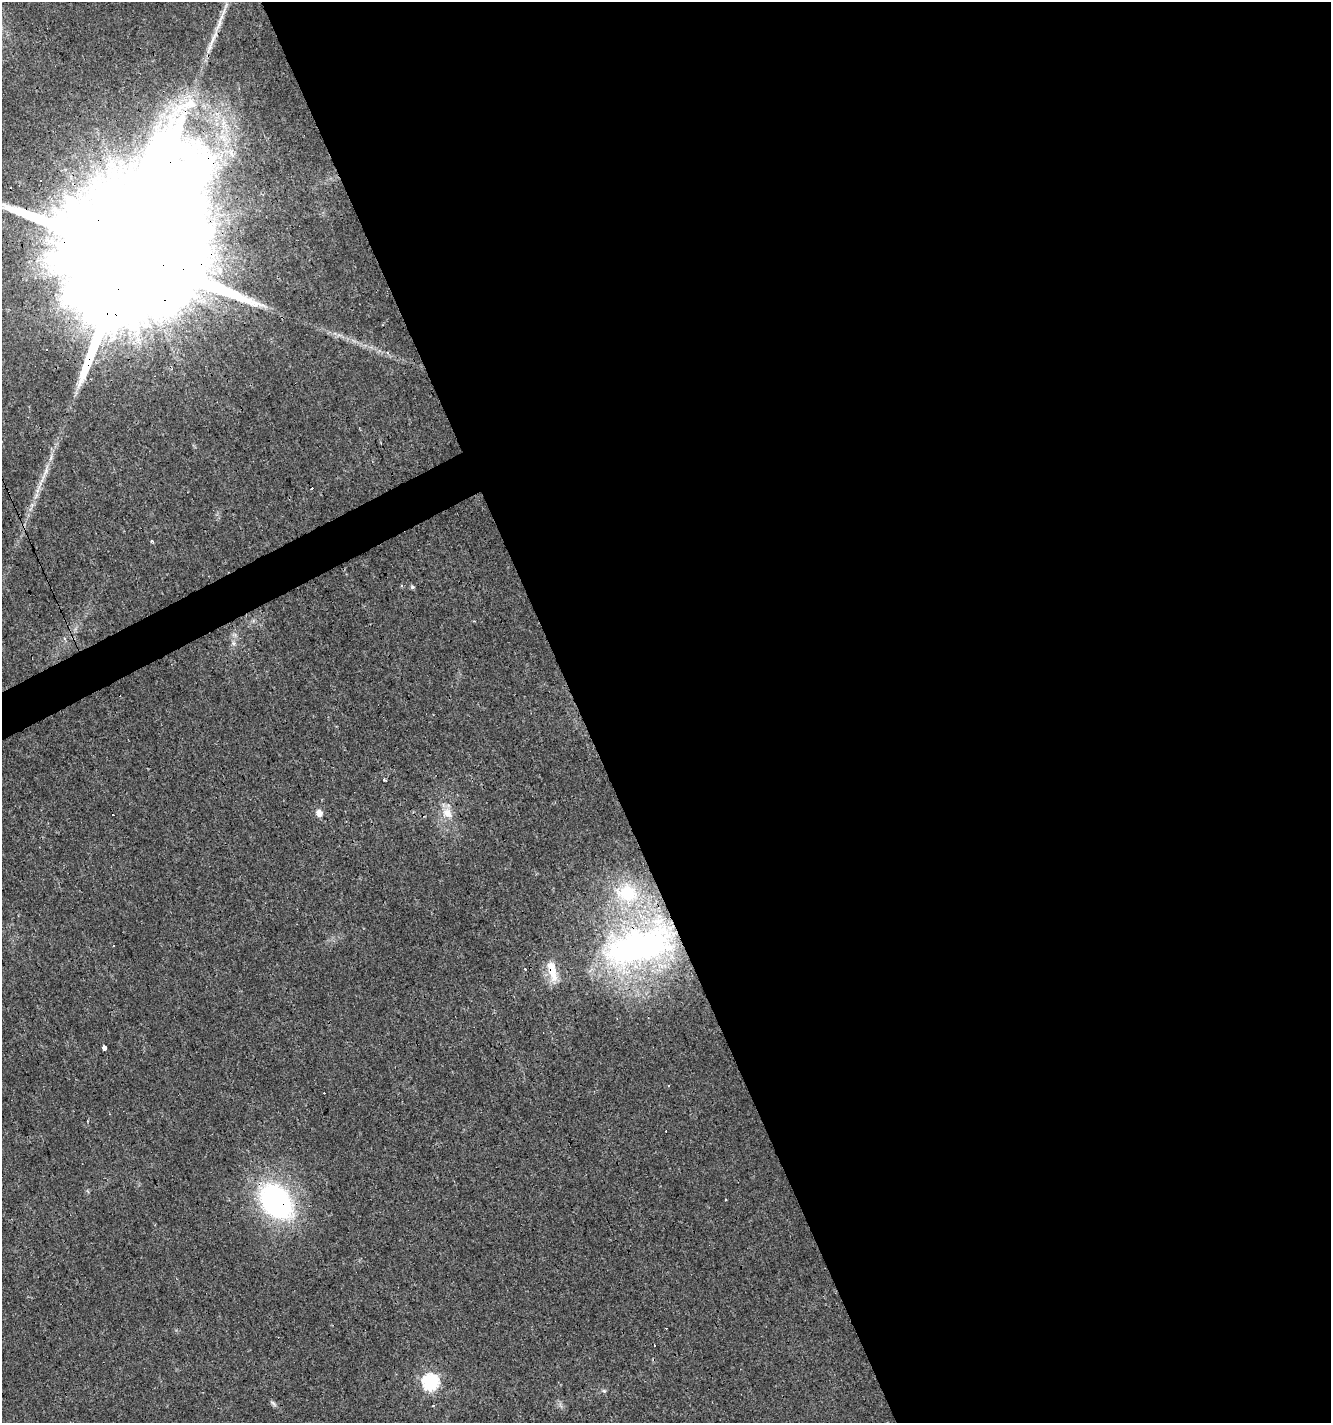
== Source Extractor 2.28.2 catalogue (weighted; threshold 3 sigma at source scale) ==
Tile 8 of 4 x 4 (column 4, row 2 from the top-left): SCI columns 4133-5461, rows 2842-4262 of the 5550 x 5682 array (HDU 1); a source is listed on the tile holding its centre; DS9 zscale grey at full resolution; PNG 1333 x 1425 px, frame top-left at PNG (2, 2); no overlay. Shown black and unused: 58% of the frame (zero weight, under 3 of 4 exposures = <1% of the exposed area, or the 3 px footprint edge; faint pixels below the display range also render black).
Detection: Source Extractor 2.28.2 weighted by HDU 2 'WHT'; one run over the whole footprint, this tile lists its part. Background 0.0143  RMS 0.0028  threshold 0.0127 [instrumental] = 3 sigma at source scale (4.5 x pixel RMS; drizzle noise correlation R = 1.50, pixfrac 1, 0.0396/0.0396 arcsec/px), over >= 5 px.
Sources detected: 32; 8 cosmic-ray / hot-pixel residue — not listed; the other 24 listed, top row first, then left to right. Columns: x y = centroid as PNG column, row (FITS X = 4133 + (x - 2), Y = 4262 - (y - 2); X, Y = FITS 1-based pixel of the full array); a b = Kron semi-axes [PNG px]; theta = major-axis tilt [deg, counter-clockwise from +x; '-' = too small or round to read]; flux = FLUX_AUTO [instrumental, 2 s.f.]
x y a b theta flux
213 38 43 6 68 4.9
130 254 62 31 -71 35000
47 350 3 3 - 0.75
387 353 5 4 - 0.47
46 471 19 5 74 2.2
312 488 3 3 - 3.3
151 540 3 3 - 0.89
413 587 6 4 -74 0.48
233 643 6 6 - 0.72
384 779 3 3 - 0.33
319 813 8 7 - 1.8
447 813 15 12 -46 3.6
627 893 24 21 -14 12
114 945 2 2 - 0.26
637 947 75 33 15 87
525 969 3 3 - 0.45
552 970 30 9 -78 5.9
104 1047 3 3 - 7.6
726 1200 3 3 - 0.72
276 1201 47 32 -50 53
430 1382 7 7 - 69
604 1391 6 5 - 0.47
273 1403 11 4 -41 0.72
433 1406 3 2 - 0.34
Overlapping masked pixels (flux is a lower limit): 5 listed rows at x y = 213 38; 130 254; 637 947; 552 970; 276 1201
Isophote crosses this tile's border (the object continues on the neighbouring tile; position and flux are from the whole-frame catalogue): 2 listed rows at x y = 213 38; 130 254